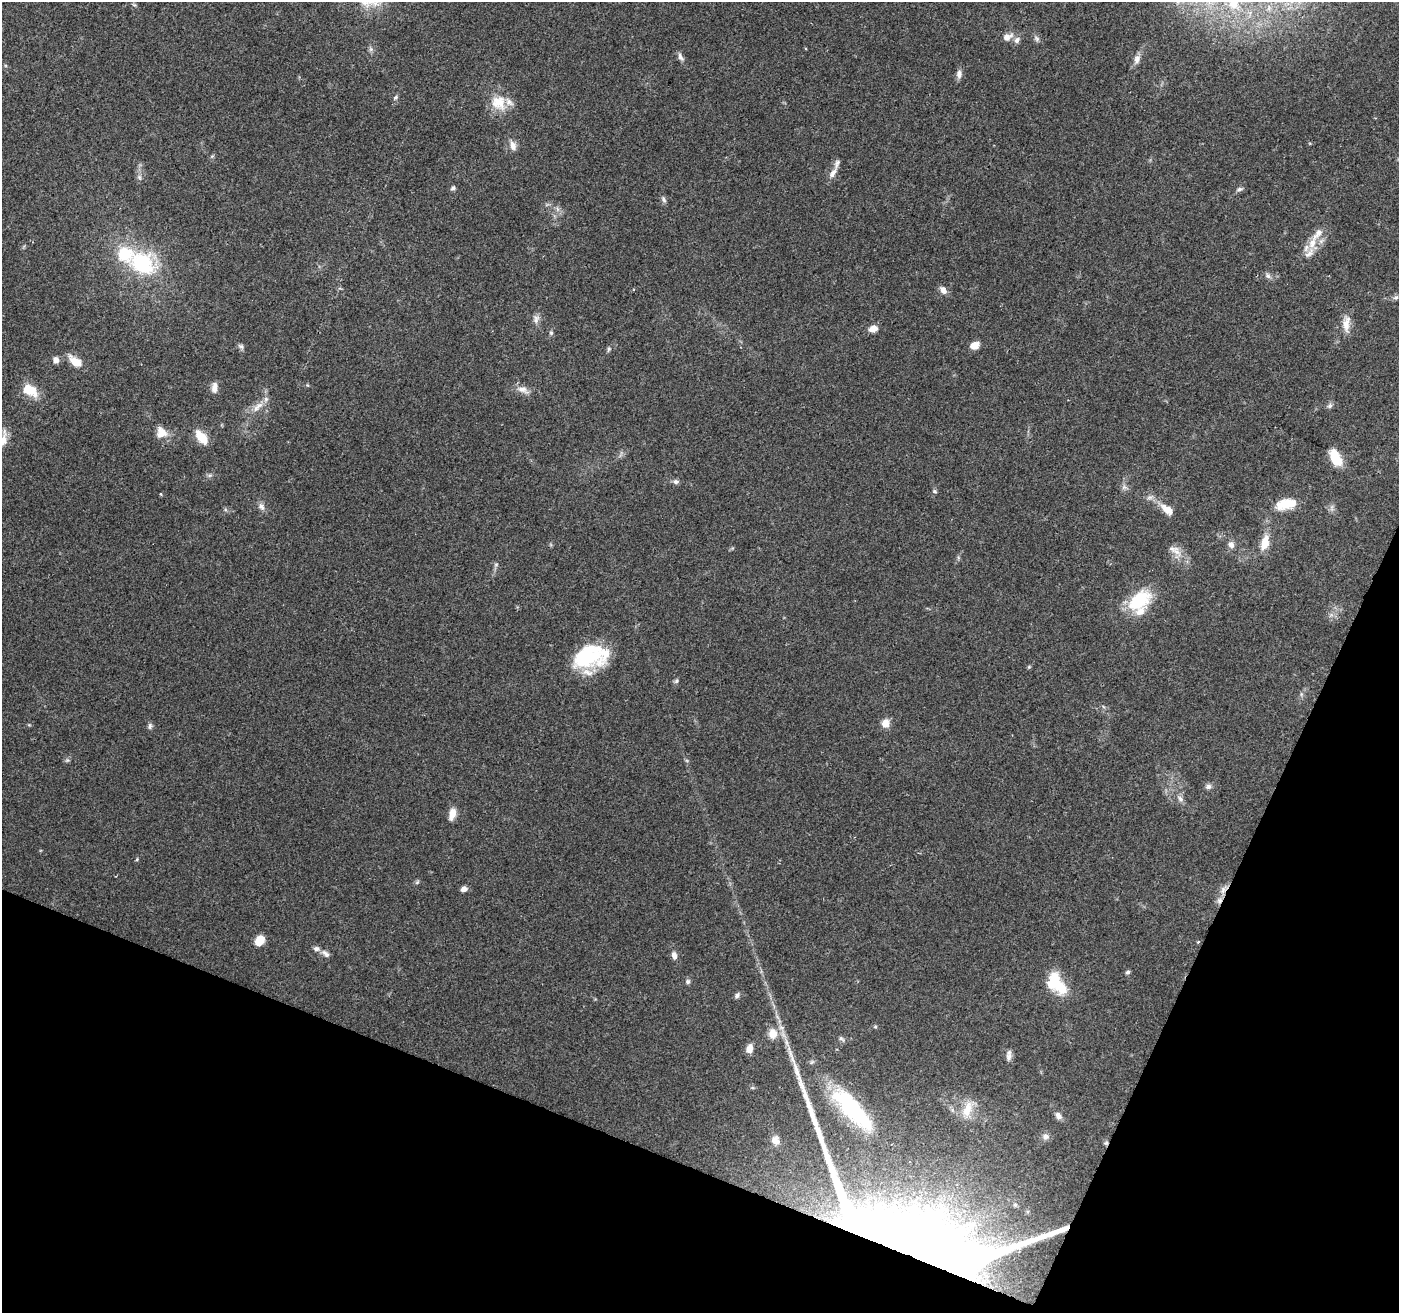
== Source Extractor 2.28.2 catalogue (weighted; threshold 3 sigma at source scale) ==
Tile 15 of 4 x 4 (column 3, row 4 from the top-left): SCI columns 2797-4193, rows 204-1514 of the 5593 x 5716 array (HDU 1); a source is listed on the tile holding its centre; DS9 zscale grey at full resolution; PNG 1401 x 1315 px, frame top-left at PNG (2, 2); no overlay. Shown black and unused: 20% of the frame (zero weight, under 2 of 3 exposures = <1% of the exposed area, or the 3 px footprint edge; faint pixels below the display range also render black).
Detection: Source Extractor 2.28.2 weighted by HDU 2 'WHT'; one run over the whole footprint, this tile lists its part. Background 0.0686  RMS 0.0068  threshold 0.0304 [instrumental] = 3 sigma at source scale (4.5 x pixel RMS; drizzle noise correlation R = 1.50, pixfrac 1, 0.0396/0.0396 arcsec/px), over >= 5 px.
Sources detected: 96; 4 inside a brighter object's white glare — not listed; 11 inside a brighter listed object's ellipse — not listed separately; the other 81 listed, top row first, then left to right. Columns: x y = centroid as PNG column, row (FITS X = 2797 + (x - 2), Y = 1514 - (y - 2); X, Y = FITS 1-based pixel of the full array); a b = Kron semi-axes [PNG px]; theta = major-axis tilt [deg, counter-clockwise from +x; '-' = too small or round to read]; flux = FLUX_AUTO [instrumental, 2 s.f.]
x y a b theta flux
1233 3 15 12 73 7.3
134 5 6 4 -19 0.96
1007 37 13 9 25 4.9
1036 38 9 6 -46 1.9
680 57 12 6 -62 2.5
1137 59 13 8 70 3.8
959 74 11 6 88 3.3
395 97 6 5 - 1.3
498 103 23 20 -44 15
513 146 12 7 -74 4.4
833 173 14 7 56 4.2
139 177 8 4 -60 1.5
453 188 6 5 - 1.5
1239 189 8 5 12 1.7
663 199 9 5 -62 1.7
1312 243 16 9 70 8.3
124 254 18 18 - 25
141 263 17 13 -36 65
1268 276 8 7 - 2.2
943 290 10 7 -52 3.9
1396 298 7 6 - 1.6
536 319 12 7 85 3.2
1346 324 21 9 80 7.2
873 329 9 6 15 5.9
551 333 6 5 - 1.1
975 345 8 6 28 7.4
241 346 9 6 -36 1.7
609 349 8 5 69 1.2
56 360 6 6 - 4
75 362 16 8 -39 11
214 388 12 7 83 4.8
30 390 17 11 -24 16
523 390 18 8 -21 5
1330 406 8 6 41 1.7
257 407 21 8 45 6.8
161 433 14 14 - 7.6
201 437 19 10 -50 11
3 440 17 13 63 8.9
1337 462 22 12 -82 12
676 482 8 6 -8 1.9
935 491 6 5 - 1.2
1286 504 26 12 12 15
261 506 11 7 -53 3.1
1167 509 19 9 -40 7.8
1265 542 22 11 74 9.7
1231 545 8 7 - 3.3
1176 551 16 9 -46 6.3
1140 600 30 22 33 29
587 656 36 26 13 49
1029 667 6 3 -18 0.76
676 681 6 5 - 1.3
1301 694 6 4 -72 1.1
885 723 10 10 - 5.7
150 726 9 5 89 1.7
1208 786 8 7 - 2.2
1180 799 10 6 -46 2.5
452 814 15 8 76 5.9
137 859 5 4 - 0.74
417 882 7 4 45 1.1
464 889 7 5 25 3.3
1223 890 11 7 75 3.8
260 940 9 7 56 13
1198 942 3 3 - 1.2
326 954 12 6 -40 2.7
674 955 10 6 -76 3.5
1128 972 6 5 - 1.3
688 982 6 6 - 1.6
1060 987 22 16 -9 18
737 995 8 5 47 2
875 1027 5 4 - 0.83
773 1033 9 8 - 9.3
841 1039 9 5 -40 1.5
749 1049 9 7 77 6.3
1009 1056 10 8 66 3
852 1109 67 21 -47 70
967 1109 24 11 73 10
1058 1116 9 7 -52 3.5
1045 1137 8 8 - 3.4
775 1140 12 10 -56 4.4
1106 1143 7 5 2 1.3
908 1251 104 74 -23 1000
Overlapping masked pixels (flux is a lower limit): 3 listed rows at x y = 1223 890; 1106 1143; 908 1251
Isophote crosses this tile's border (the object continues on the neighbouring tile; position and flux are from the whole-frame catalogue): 2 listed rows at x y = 1233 3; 3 440